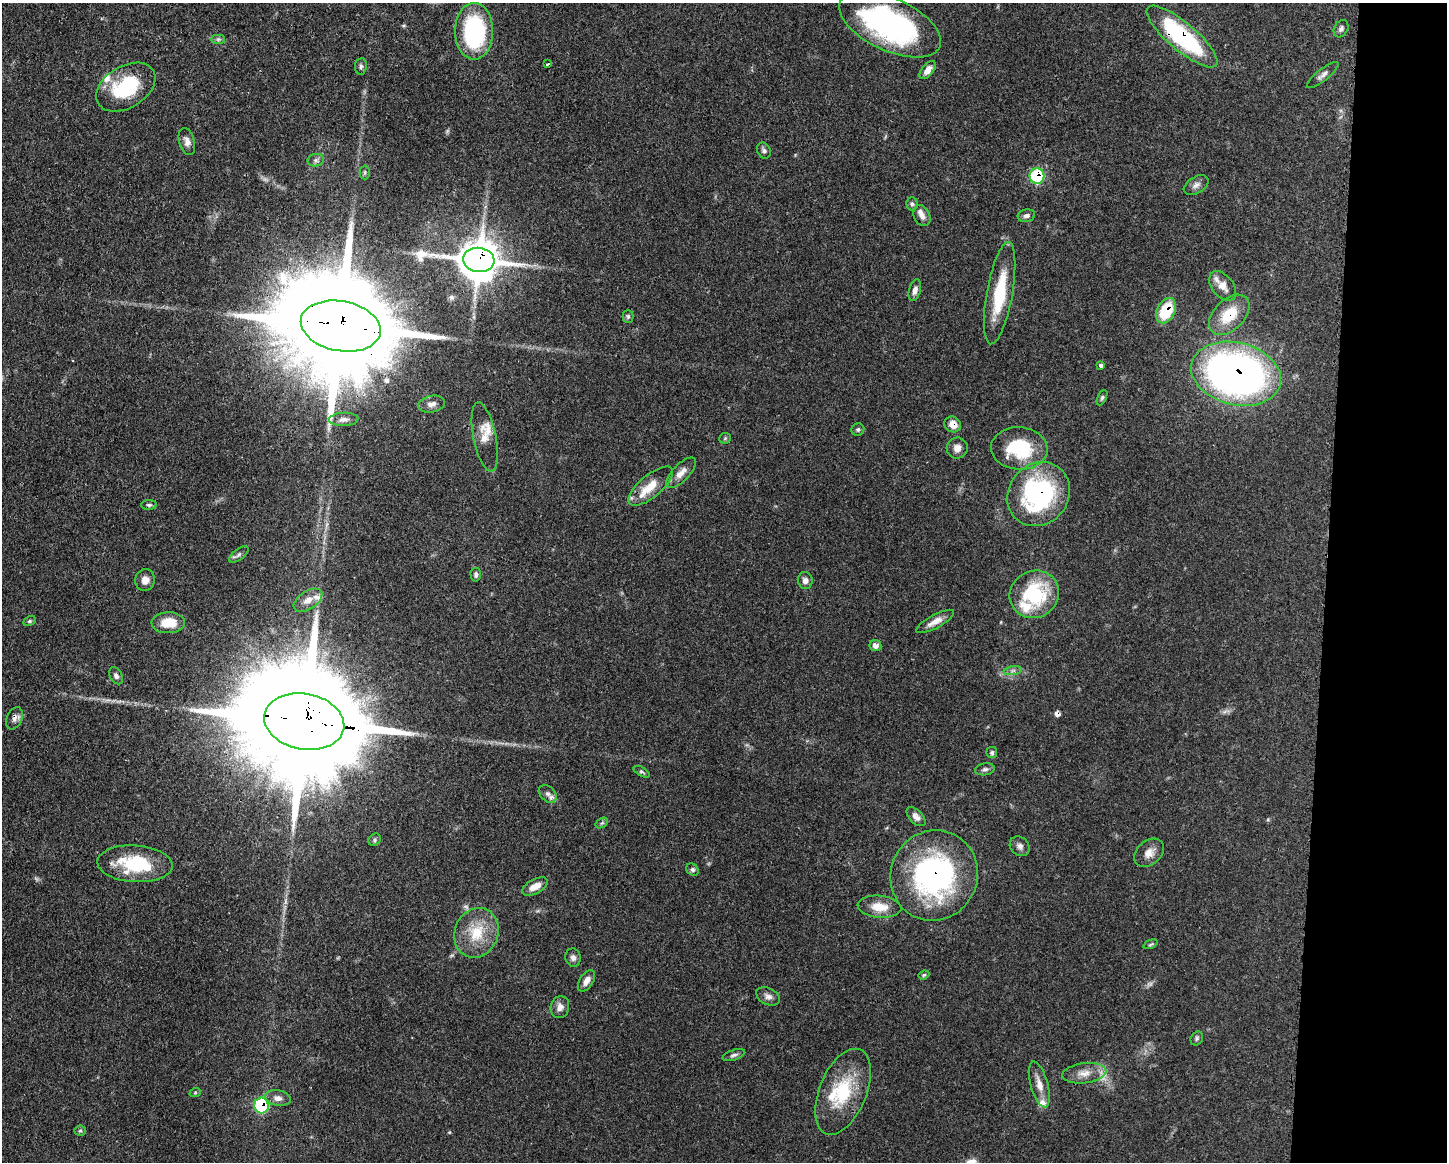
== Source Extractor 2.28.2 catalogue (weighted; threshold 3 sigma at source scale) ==
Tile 9 of 3 x 4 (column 3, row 3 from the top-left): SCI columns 3002-4446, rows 1163-2322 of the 4671 x 4645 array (HDU 1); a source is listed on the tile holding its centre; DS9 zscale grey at full resolution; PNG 1449 x 1164 px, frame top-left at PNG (2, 3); each listed source drawn as its Kron ellipse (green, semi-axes under 4 px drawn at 4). Shown black and unused: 8% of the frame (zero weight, under 3 of 4 exposures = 1% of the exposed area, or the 3 px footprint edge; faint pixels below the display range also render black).
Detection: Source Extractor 2.28.2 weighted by HDU 2 'WHT'; one run over the whole footprint, this tile lists its part. Background 0.0543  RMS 0.0032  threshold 0.0146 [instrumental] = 3 sigma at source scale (4.5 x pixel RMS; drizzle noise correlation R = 1.50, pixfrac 1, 0.05/0.05 arcsec/px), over >= 5 px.
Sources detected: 104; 3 too faint to see at this stretch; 4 inside a brighter object's white glare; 1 cosmic-ray / hot-pixel residue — neither listed nor drawn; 10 inside a brighter listed object's ellipse — not listed separately; the other 86 listed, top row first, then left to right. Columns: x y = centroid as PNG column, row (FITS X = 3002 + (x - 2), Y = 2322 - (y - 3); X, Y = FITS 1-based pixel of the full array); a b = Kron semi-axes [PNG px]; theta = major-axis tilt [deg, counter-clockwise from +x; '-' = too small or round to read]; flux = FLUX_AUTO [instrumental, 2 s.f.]
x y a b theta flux
890 24 55 26 -25 77
1341 29 9 7 61 1.1
474 31 28 19 -90 39
1182 37 45 14 -40 39
218 39 7 4 0 0.68
548 64 3 2 - 0.84
361 66 8 6 83 0.8
928 70 11 6 51 2.7
1323 75 19 5 39 1.5
126 87 32 21 31 21
187 141 14 7 -74 1.8
764 150 8 6 -59 0.89
316 160 8 6 13 0.99
365 172 7 5 89 0.57
1037 176 7 7 - 23
1196 185 14 8 31 1.7
912 204 6 5 - 0.7
922 216 11 8 -64 1.8
1026 216 9 6 9 1.1
479 260 16 12 -7 1000
1223 286 17 10 -51 3.6
915 290 11 5 74 1.5
1000 293 52 13 80 17
1166 311 13 9 62 15
1229 315 24 15 45 11
628 316 6 5 - 0.59
341 326 40 25 -11 12000
1101 366 3 3 - 2.1
1236 374 45 31 -13 180
1102 398 8 4 65 0.62
432 404 14 8 10 2
344 419 15 6 2 1.6
953 424 8 7 - 3.4
858 430 6 6 - 0.68
485 437 35 11 -79 4.7
725 438 6 5 - 0.45
957 448 10 10 - 2.1
1019 448 28 21 -3 21
681 473 19 8 46 2.9
651 486 27 11 40 6.5
1039 494 33 29 50 52
149 505 8 5 0 0.69
239 555 11 5 37 0.92
476 575 7 5 -88 0.87
145 580 11 10 - 2.3
805 581 8 7 - 1.5
1034 594 25 23 33 24
308 600 16 9 33 2.9
29 621 7 4 27 0.53
935 621 21 6 29 3
168 623 17 10 2 7
875 646 6 5 - 1.6
1013 671 9 4 9 0.9
116 676 9 6 -61 1.1
15 718 11 7 67 1.6
304 722 40 28 -11 13000
992 753 6 5 - 0.61
985 769 10 6 10 0.9
642 772 9 4 -29 0.6
548 794 10 7 -43 1.4
916 817 12 6 -46 2
602 823 7 4 33 0.58
375 840 7 5 49 0.63
1020 846 11 9 -43 1.4
1149 853 16 12 41 3.1
135 864 38 18 -4 20
692 869 7 5 -46 0.81
934 875 45 43 64 74
535 887 14 7 28 3.3
880 907 22 11 -5 5.6
476 933 25 21 67 11
1150 944 7 3 22 0.44
573 957 9 7 -77 1.3
924 975 5 4 - 0.42
586 981 12 7 58 2.3
768 996 12 8 -26 1.6
560 1007 11 9 75 2
1197 1038 7 5 60 0.68
734 1055 12 5 18 0.97
1084 1073 22 10 7 4.1
1039 1084 23 8 -74 3.4
843 1092 45 23 68 19
195 1093 6 4 19 0.39
278 1098 13 7 -11 2.2
261 1105 8 7 - 22
80 1131 5 5 - 0.52
Overlapping masked pixels (flux is a lower limit): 13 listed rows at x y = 1182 37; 1037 176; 479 260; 1166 311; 1229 315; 341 326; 1236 374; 953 424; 1039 494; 15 718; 304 722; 934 875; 261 1105
Isophote crosses this tile's border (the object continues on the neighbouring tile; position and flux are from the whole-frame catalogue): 1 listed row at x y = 890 24